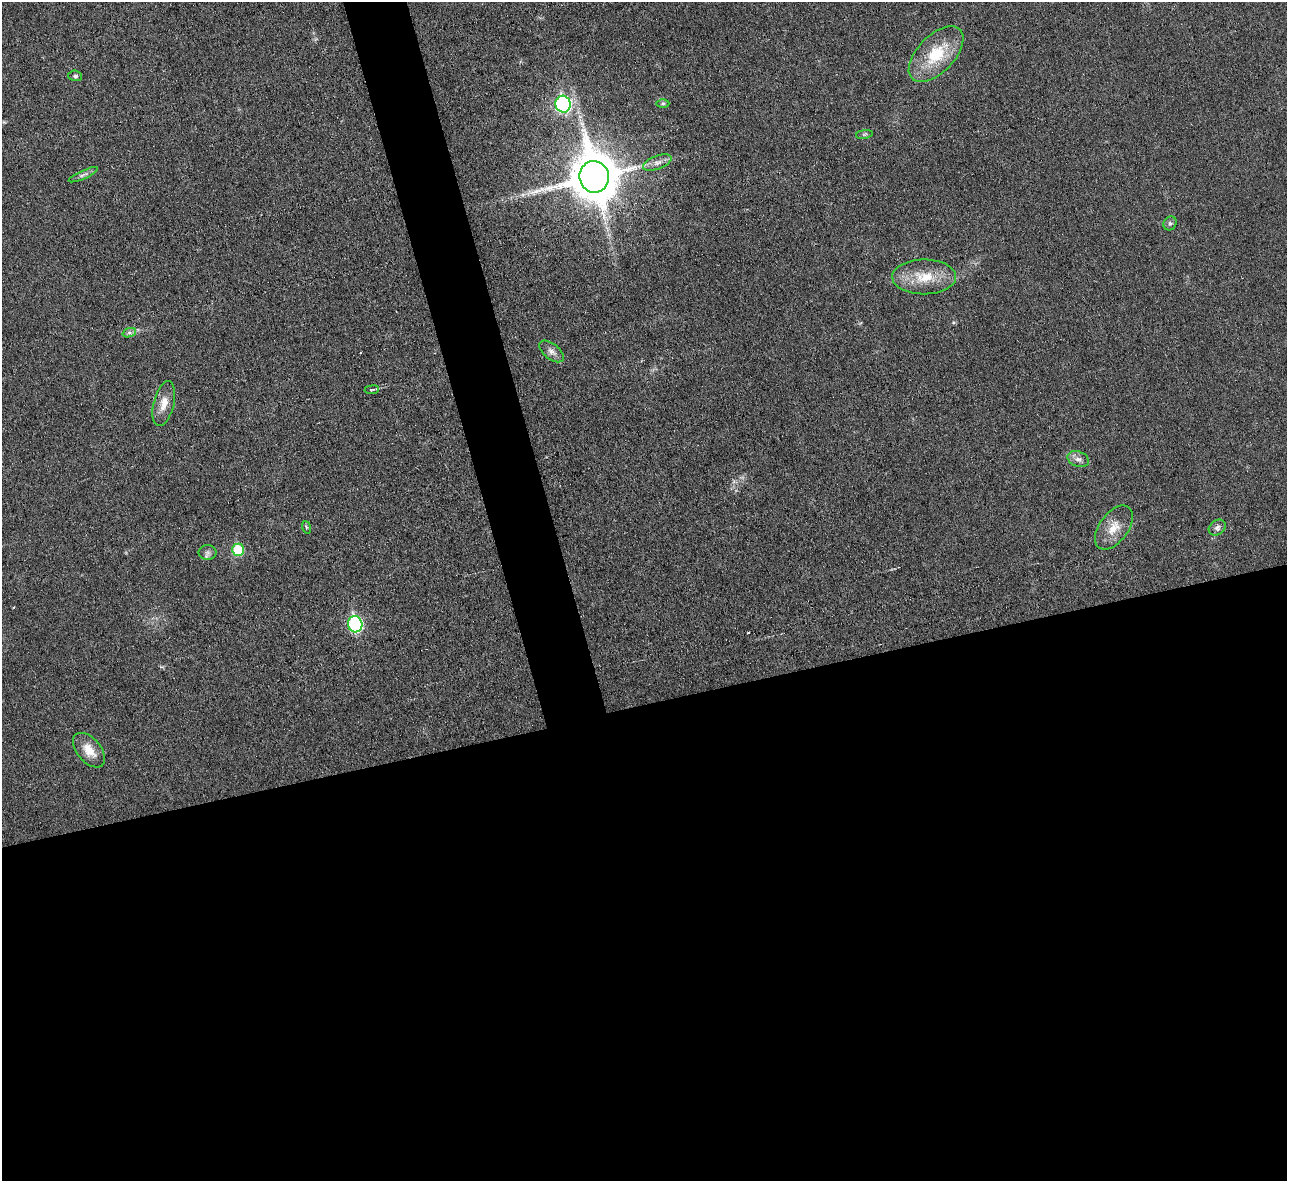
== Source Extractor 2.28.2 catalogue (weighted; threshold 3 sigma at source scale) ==
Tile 15 of 4 x 4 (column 3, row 4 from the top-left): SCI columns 2569-3853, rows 144-1322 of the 5139 x 5124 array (HDU 1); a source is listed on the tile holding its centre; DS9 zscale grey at full resolution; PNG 1289 x 1183 px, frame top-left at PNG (2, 2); each listed source drawn as its Kron ellipse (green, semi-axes under 4 px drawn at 4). Shown black and unused: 43% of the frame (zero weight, under 3 of 6 exposures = <1% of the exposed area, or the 3 px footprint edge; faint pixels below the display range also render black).
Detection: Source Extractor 2.28.2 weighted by HDU 2 'WHT'; one run over the whole footprint, this tile lists its part. Background 0.035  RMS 0.0039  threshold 0.0158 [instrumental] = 3 sigma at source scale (4.09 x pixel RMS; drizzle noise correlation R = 1.36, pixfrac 0.8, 0.05/0.05 arcsec/px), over >= 5 px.
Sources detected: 22; all 22 listed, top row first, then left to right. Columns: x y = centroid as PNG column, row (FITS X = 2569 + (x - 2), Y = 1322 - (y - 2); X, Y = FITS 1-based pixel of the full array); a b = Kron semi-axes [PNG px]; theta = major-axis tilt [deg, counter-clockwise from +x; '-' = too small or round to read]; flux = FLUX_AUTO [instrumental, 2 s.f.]
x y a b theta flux
936 54 34 18 46 16
75 76 7 5 -4 0.73
663 103 6 4 0 0.63
563 104 8 7 - 66
864 134 8 4 9 0.67
657 163 15 6 20 2.2
83 175 16 4 24 1.3
594 177 16 14 -74 1800
1170 223 7 6 - 0.9
924 277 32 17 0 11
129 333 7 4 18 0.85
552 351 14 7 -38 2
372 390 7 3 6 0.62
164 404 23 10 76 4.6
1078 459 11 7 -22 1.9
306 527 6 4 -71 0.43
1217 527 9 7 37 1.3
1114 528 25 14 54 6.1
238 550 6 6 - 16
208 552 9 7 -1 1.3
355 624 8 7 - 50
89 750 20 12 -49 5.6